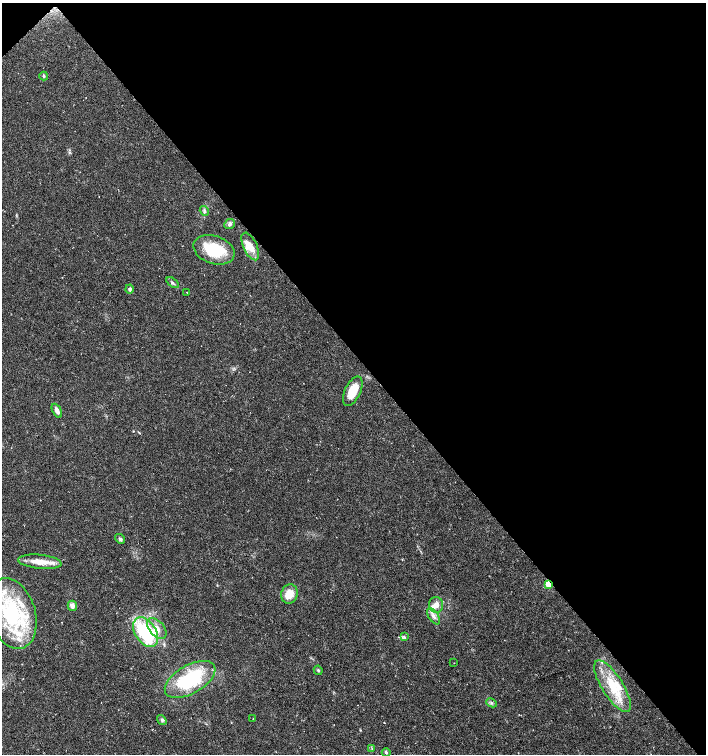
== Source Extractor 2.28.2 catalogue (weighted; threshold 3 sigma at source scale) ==
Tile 3 of 4 x 4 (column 3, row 1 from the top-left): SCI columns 3030-4437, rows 4512-6015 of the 5994 x 6024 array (HDU 1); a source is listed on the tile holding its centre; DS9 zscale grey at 2 x 2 block average (1 PNG px = mean of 2 x 2 image px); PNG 708 x 756 px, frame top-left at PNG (2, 3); each listed source drawn as its Kron ellipse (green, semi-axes under 4 px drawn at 4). Shown black and unused: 47% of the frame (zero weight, under 3 of 6 exposures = <1% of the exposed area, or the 3 px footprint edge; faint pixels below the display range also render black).
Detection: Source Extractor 2.28.2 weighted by HDU 2 'WHT'; one run over the whole footprint, this tile lists its part. Background 0.0356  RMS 0.0031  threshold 0.0128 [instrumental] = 3 sigma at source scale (4.09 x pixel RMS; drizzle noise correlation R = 1.36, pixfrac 0.8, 0.0396/0.0396 arcsec/px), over >= 5 px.
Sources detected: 35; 5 inside a brighter listed object's ellipse — not listed separately; the other 30 listed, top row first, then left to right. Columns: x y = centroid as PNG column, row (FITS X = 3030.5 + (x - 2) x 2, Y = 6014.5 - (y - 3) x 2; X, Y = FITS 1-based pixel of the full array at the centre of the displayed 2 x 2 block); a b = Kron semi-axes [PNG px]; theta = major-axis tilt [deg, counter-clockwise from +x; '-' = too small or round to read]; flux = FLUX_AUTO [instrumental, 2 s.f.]
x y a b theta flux
44 76 4 3 - 0.77
204 211 5 4 - 1.3
229 224 5 4 - 1.9
250 246 15 7 -65 7.7
214 250 21 14 -19 27
173 283 7 3 -36 1.2
130 289 4 4 - 1.5
187 292 2 2 - 0.32
353 391 16 7 64 15
57 411 7 4 -61 3
120 539 5 4 - 1.3
40 562 22 7 -6 10
548 584 4 3 - 12
289 594 10 8 73 10
436 605 8 7 - 5.3
72 606 5 4 - 4
12 613 36 23 -73 70
434 616 9 5 -57 3.2
157 628 12 7 -49 6.9
145 632 16 10 -56 65
404 637 4 2 - 0.77
454 663 2 2 - 0.2
318 670 5 3 - 0.85
190 679 28 14 29 51
612 686 30 10 -58 22
491 703 5 3 - 1
253 719 2 2 - 0.34
162 720 5 3 - 1
372 748 3 2 - 0.46
386 752 4 4 - 0.9
Overlapping masked pixels (flux is a lower limit): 1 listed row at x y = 548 584
Diffuse or blended objects may show on this block-average render without a row.